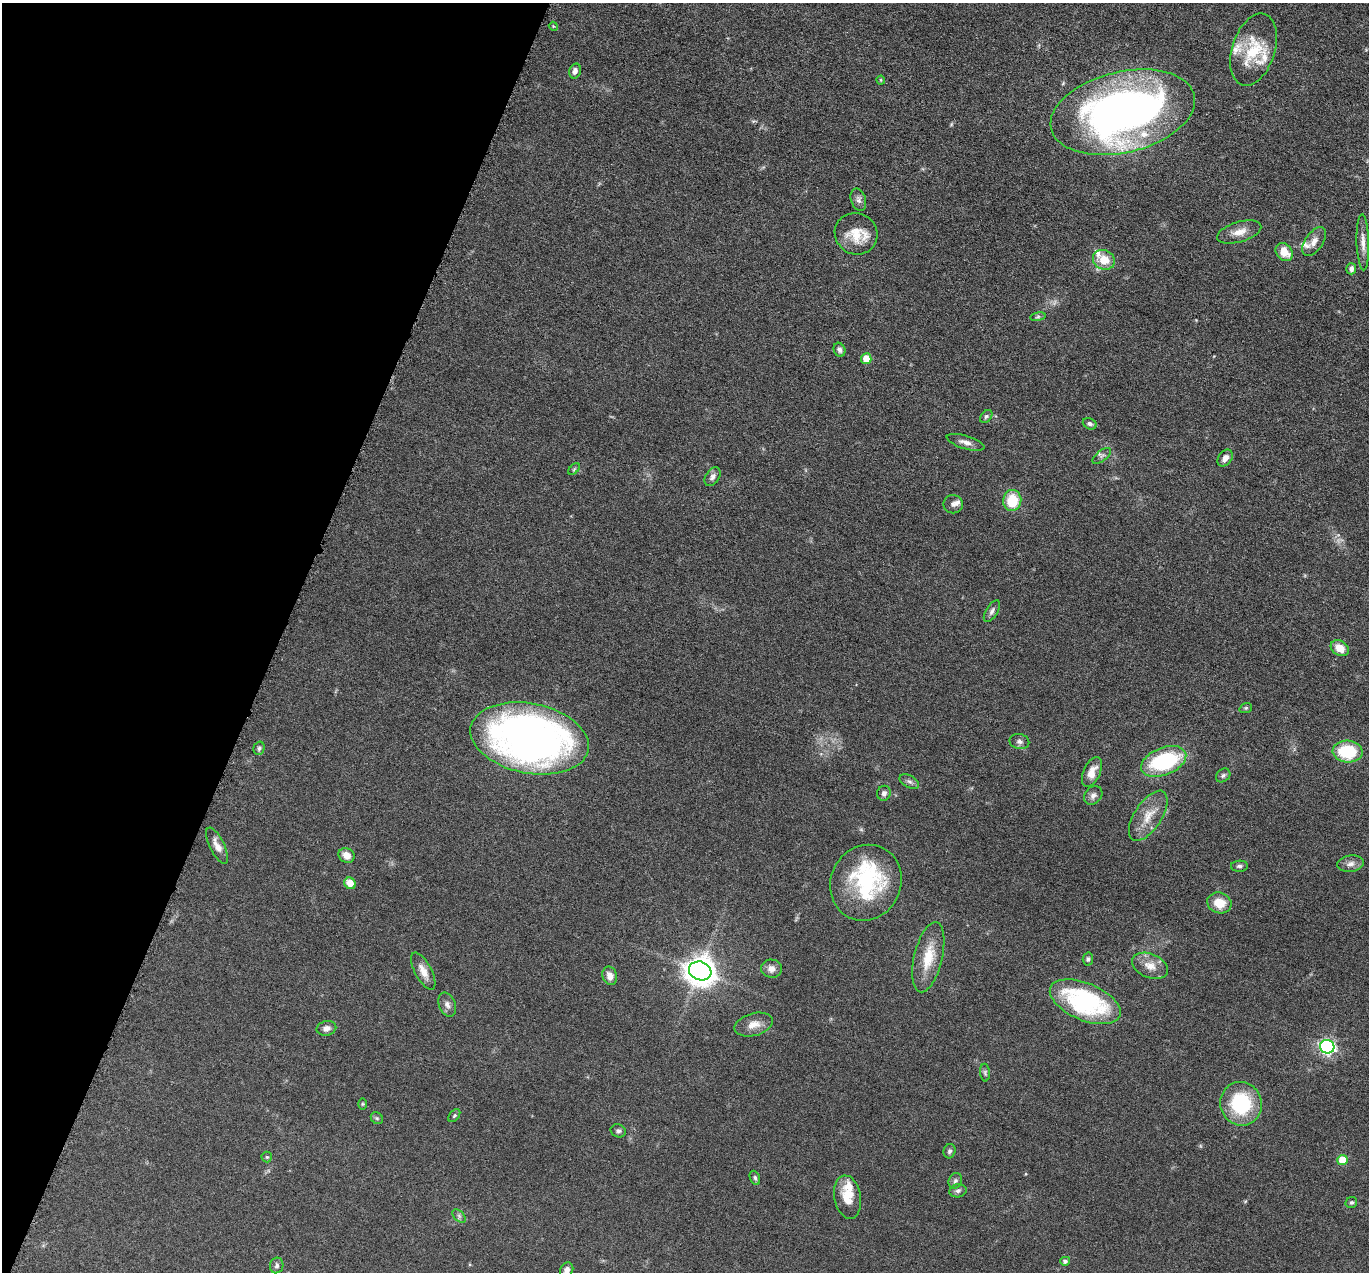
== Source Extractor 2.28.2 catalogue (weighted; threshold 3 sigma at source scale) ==
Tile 9 of 4 x 4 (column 1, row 3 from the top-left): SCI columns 6-1372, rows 1543-2812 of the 5480 x 5495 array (HDU 1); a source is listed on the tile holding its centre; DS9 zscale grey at full resolution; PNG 1371 x 1274 px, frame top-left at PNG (2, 3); each listed source drawn as its Kron ellipse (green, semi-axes under 4 px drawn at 4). Shown black and unused: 20% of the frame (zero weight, under 4 of 8 exposures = <1% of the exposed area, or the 3 px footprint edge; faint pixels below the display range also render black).
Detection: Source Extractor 2.28.2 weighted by HDU 2 'WHT'; one run over the whole footprint, this tile lists its part. Background 0.0445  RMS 0.0037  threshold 0.0153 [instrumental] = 3 sigma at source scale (4.09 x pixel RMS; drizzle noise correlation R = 1.36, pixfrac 0.8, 0.05/0.05 arcsec/px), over >= 5 px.
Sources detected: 85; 1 too faint to see at this stretch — neither listed nor drawn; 8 inside a brighter listed object's ellipse — not listed separately; the other 76 listed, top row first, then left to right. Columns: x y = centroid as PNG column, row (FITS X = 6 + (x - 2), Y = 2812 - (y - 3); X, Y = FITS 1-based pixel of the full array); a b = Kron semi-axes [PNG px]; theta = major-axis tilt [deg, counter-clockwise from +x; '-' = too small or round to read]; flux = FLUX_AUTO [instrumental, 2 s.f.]
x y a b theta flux
553 26 4 3 - 0.32
1254 50 37 21 72 16
575 71 7 5 73 1.4
881 80 4 4 - 0.38
1123 112 74 40 13 210
858 200 11 7 -73 1.5
1239 232 23 10 16 4
856 234 22 20 -31 8.4
1314 242 16 8 56 2.6
1363 242 28 6 -88 3.1
1284 252 10 7 -52 5
1104 260 11 9 -26 6.3
1351 269 5 5 - 1.4
1038 317 8 4 9 0.57
839 350 7 5 -69 1.1
866 359 5 5 - 5.2
986 416 7 5 49 0.68
1090 424 7 5 -27 0.96
965 442 19 6 -16 2.2
1102 456 11 5 38 0.96
1225 458 9 6 54 2
574 469 7 4 46 0.47
713 477 10 7 56 1.4
1012 500 10 9 - 11
953 504 9 9 - 1.4
992 611 12 5 58 1.1
1340 648 9 7 -33 4.8
1246 708 6 5 - 0.52
530 738 60 35 -11 200
1019 741 10 7 -11 1.3
259 748 7 5 74 0.78
1348 751 15 11 -4 17
1164 761 24 13 22 35
1092 772 16 8 66 3.9
1223 775 8 6 40 0.85
909 781 10 6 -28 1.1
884 793 7 7 - 1.2
1093 795 10 8 47 1.5
1148 816 28 13 57 6.7
217 846 20 7 -64 3.3
347 855 8 7 - 3.1
1351 864 13 8 8 2.1
1239 866 8 5 2 0.95
350 883 6 5 - 4.4
866 883 39 35 63 37
1219 903 12 10 -19 6.1
928 957 36 14 77 10
1088 959 6 5 - 0.74
1150 966 19 12 -22 4.5
772 969 10 9 - 2.4
423 971 20 8 -62 3.4
700 971 11 9 -18 530
610 976 9 7 -72 2.6
1085 1002 38 18 -23 46
447 1005 12 8 -69 1.8
754 1025 20 11 15 3.9
326 1028 10 7 11 1.7
1327 1047 7 6 - 89
985 1073 9 5 -85 0.7
362 1104 6 3 90 0.37
1241 1104 22 20 -67 26
454 1116 7 4 52 0.6
377 1118 6 5 - 0.6
618 1131 8 6 -23 0.92
949 1151 7 6 - 0.94
267 1157 5 5 - 0.5
1342 1160 5 5 - 8
755 1178 7 5 -67 0.72
955 1181 8 6 63 0.98
958 1191 8 6 11 1
848 1197 22 13 -80 6.8
1351 1203 6 5 - 0.62
459 1216 8 5 -46 0.78
1065 1261 5 4 - 0.97
277 1265 8 6 77 1
567 1270 8 6 63 1.9
Isophote crosses this tile's border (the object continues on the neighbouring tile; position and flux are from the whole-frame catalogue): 1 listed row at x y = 567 1270